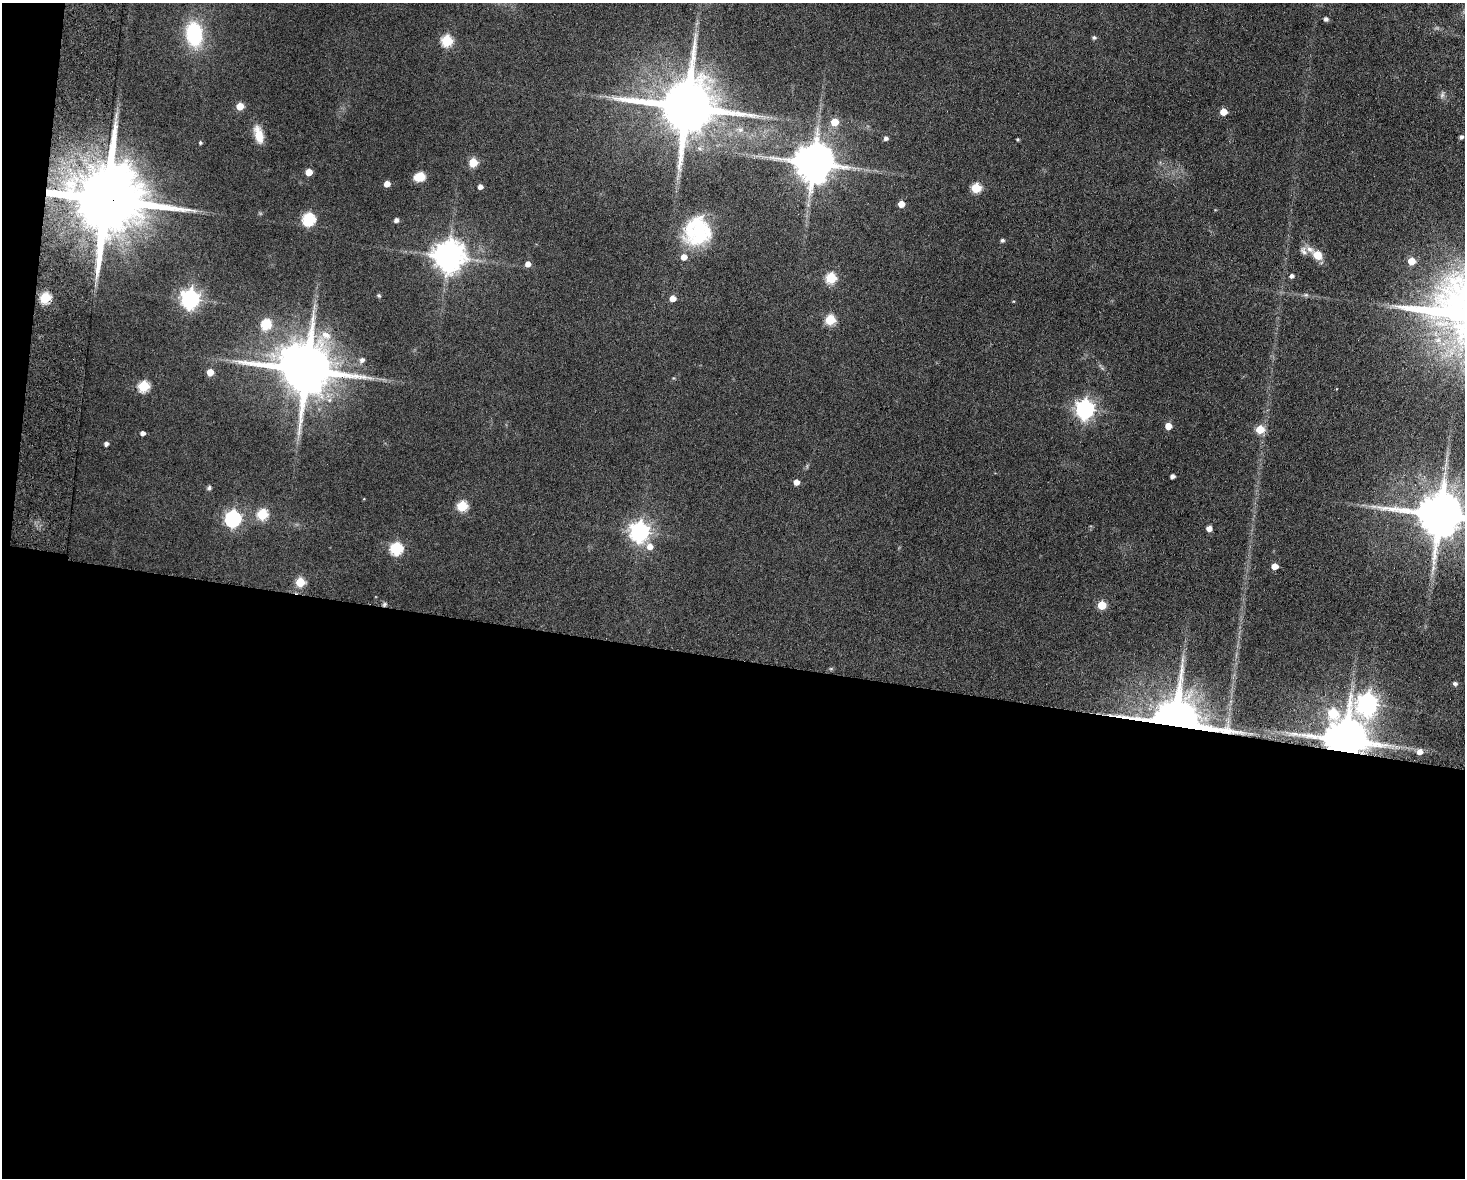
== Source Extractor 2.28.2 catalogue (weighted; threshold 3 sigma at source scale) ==
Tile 10 of 3 x 4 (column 1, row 4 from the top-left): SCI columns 170-1632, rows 11-1186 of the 4838 x 4724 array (HDU 1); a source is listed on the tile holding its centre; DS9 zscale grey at full resolution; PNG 1467 x 1180 px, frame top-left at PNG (2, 3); no overlay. Shown black and unused: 45% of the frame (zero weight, under 9 of 18 exposures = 3% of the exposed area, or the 3 px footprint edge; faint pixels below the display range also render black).
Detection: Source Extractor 2.28.2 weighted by HDU 2 'WHT'; one run over the whole footprint, this tile lists its part. Background 0.136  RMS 0.0032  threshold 0.0132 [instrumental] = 3 sigma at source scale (4.09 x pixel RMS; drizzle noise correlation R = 1.36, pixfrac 0.8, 0.05/0.05 arcsec/px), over >= 5 px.
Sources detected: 81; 2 too faint to see at this stretch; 1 inside a brighter object's white glare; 1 long thin detection or spike segment (spike, bleed or trail) — not listed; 3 inside a brighter listed object's ellipse — not listed separately; the other 74 listed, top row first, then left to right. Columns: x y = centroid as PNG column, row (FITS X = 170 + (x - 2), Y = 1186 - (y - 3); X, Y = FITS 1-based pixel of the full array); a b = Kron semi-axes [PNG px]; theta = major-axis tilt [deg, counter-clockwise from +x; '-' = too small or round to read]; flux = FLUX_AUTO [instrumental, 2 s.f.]
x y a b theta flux
1326 19 6 5 - 0.73
194 34 22 15 -84 23
1094 37 5 4 - 0.66
447 41 6 6 - 23
240 106 5 5 - 6.4
686 107 16 15 - 2500
1223 112 5 5 - 4.7
834 122 6 6 - 5.6
740 130 7 6 - 0.94
259 135 20 9 -76 4.8
1461 137 4 4 - 0.77
886 138 5 5 - 0.97
1018 139 3 3 - 0.35
200 143 4 4 - 0.47
473 162 5 5 - 11
813 163 11 11 - 1000
309 172 5 5 - 4.5
419 177 11 9 12 3.9
387 184 5 4 - 2.9
480 187 4 4 - 1.5
976 188 6 5 - 14
105 199 20 17 -6 4800
901 204 5 5 - 3.7
308 219 6 6 - 35
396 220 4 4 - 1.1
700 231 34 26 59 20
1002 240 4 4 - 0.66
1310 249 11 7 -29 1.8
1317 255 8 7 - 4.8
448 256 9 9 - 510
1411 261 5 5 - 5.5
528 264 5 5 - 1.9
1291 276 4 4 - 0.96
831 278 6 5 - 18
379 295 6 5 - 0.44
1306 295 7 4 -18 0.52
45 298 5 5 - 22
673 298 5 5 - 2.7
190 299 7 7 - 140
830 320 5 5 - 16
266 324 15 14 - 5
326 335 16 11 -33 4
362 360 8 7 - 1.1
306 370 14 13 - 2100
210 372 5 5 - 4.1
143 386 6 5 - 21
1085 409 7 7 - 140
1168 426 5 5 - 4.2
1260 429 5 5 - 7.9
142 433 4 4 - 1.3
106 444 4 4 - 0.98
1172 476 4 4 - 1.2
796 482 5 4 - 2.3
209 488 6 5 - 0.57
462 506 6 5 - 17
262 514 6 5 - 20
1440 515 13 12 - 1600
233 519 7 7 - 81
1209 528 4 4 - 2.3
639 532 7 7 - 160
650 546 7 7 - 2.4
396 549 6 6 - 32
1275 566 5 4 - 3.4
1433 568 12 5 73 1.3
300 582 5 5 - 12
385 604 6 5 - 0.55
1102 605 5 5 - 10
1182 660 7 5 -90 0.85
1455 683 5 4 - 0.84
1367 704 9 9 - 170
1333 714 9 7 -30 15
1175 723 14 10 -6 2000
1345 740 13 10 -5 1300
1420 752 6 6 - 2.1
Overlapping masked pixels (flux is a lower limit): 3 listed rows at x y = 105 199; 1175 723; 1345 740
Isophote crosses this tile's border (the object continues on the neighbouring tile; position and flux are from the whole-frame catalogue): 1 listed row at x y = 1440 515